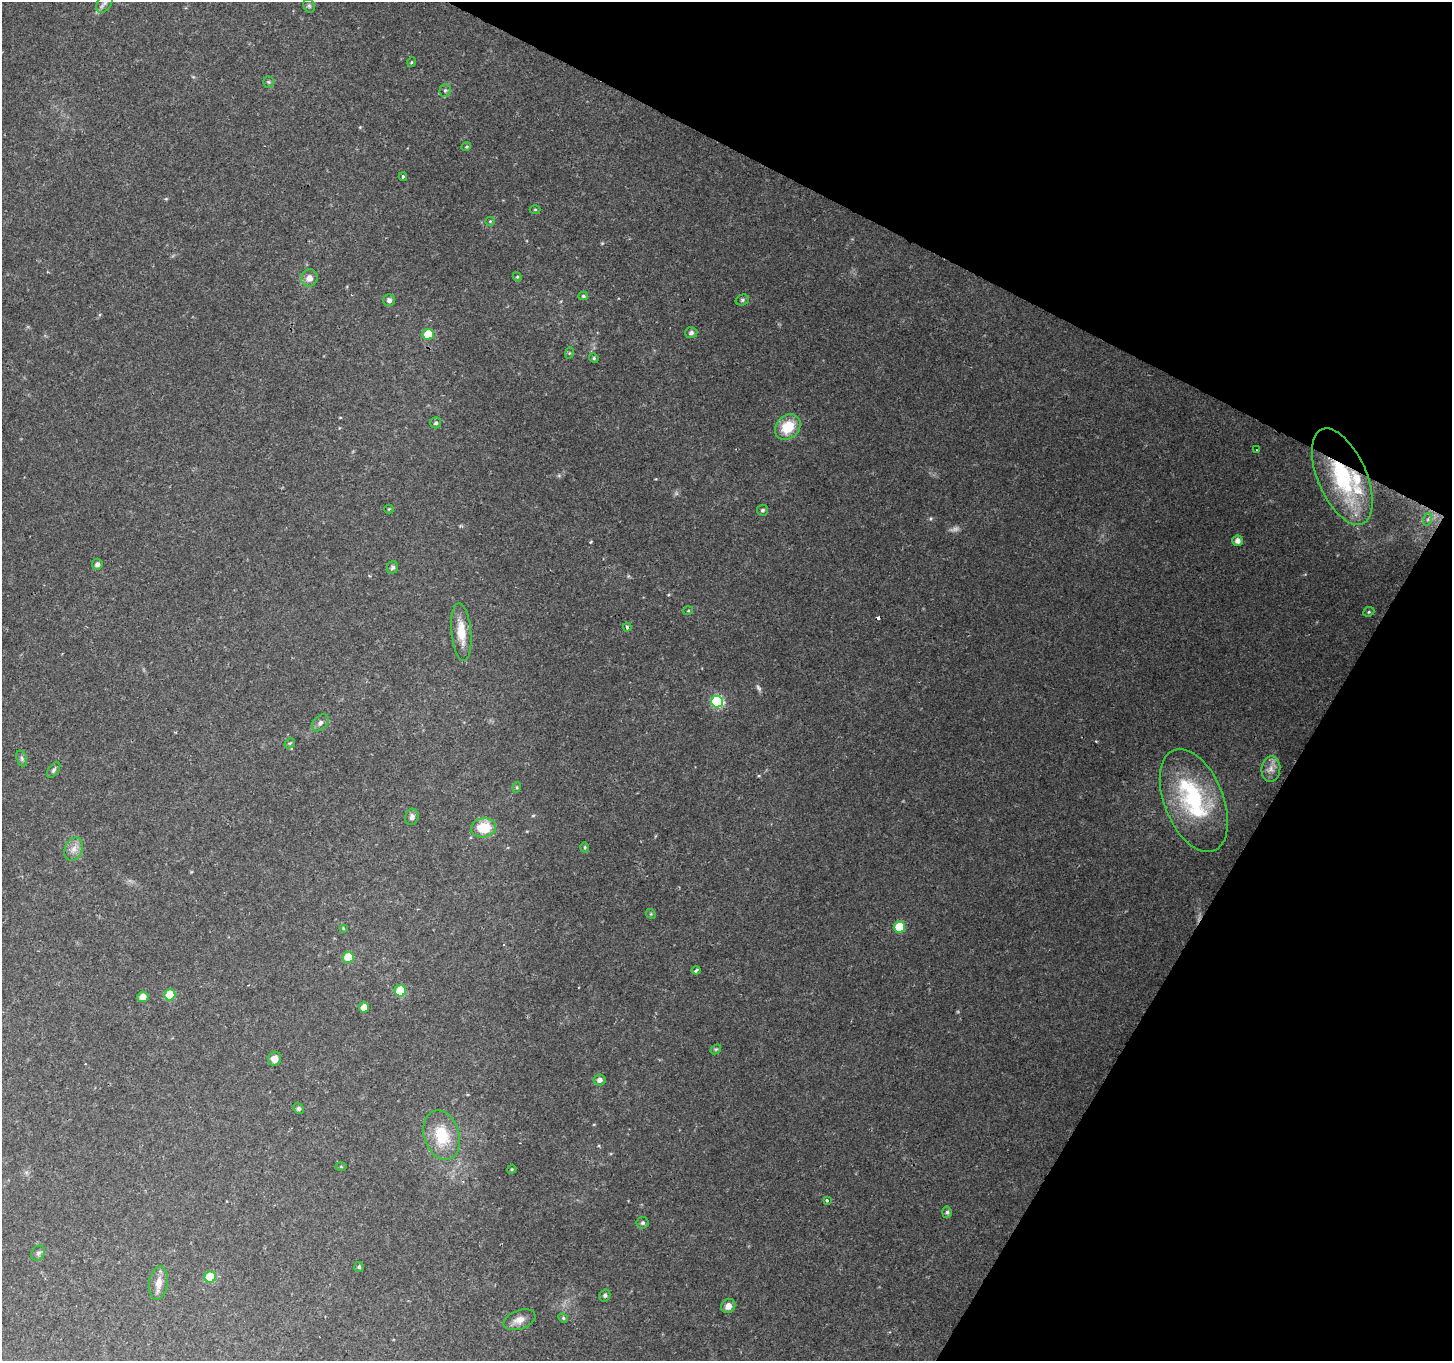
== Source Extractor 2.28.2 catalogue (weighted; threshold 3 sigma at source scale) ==
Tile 8 of 4 x 4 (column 4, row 2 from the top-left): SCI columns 4349-5798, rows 2915-4273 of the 5806 x 5894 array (HDU 1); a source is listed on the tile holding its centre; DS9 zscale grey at full resolution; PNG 1454 x 1363 px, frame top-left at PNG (2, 2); each listed source drawn as its Kron ellipse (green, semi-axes under 4 px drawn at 4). Shown black and unused: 24% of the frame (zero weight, under 2 of 3 exposures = <1% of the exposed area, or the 3 px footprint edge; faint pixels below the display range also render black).
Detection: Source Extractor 2.28.2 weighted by HDU 2 'WHT'; one run over the whole footprint, this tile lists its part. Background 0.15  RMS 0.0076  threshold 0.034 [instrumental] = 3 sigma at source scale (4.5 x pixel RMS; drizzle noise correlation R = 1.50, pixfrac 1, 0.0396/0.0396 arcsec/px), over >= 5 px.
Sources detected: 78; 2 too faint to see at this stretch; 2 cosmic-ray / hot-pixel residue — neither listed nor drawn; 3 inside a brighter listed object's ellipse — not listed separately; the other 71 listed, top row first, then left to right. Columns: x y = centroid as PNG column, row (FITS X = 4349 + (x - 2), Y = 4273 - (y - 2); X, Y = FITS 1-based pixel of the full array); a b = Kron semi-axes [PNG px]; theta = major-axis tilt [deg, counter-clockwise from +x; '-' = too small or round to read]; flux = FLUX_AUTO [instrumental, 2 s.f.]
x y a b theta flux
105 3 11 7 61 3
309 6 7 5 -68 1.5
412 62 5 3 - 0.72
268 82 5 5 - 1.1
445 90 6 5 - 1.5
466 147 5 3 - 0.75
403 177 4 3 - 1.1
535 209 5 3 - 0.75
490 221 4 4 - 0.73
517 277 4 4 - 0.93
309 278 9 8 - 5.6
583 296 5 4 - 1.2
389 300 6 6 - 2
742 300 7 5 16 1.5
691 333 6 5 - 2
428 334 5 5 - 26
569 353 6 3 71 0.87
594 358 5 4 - 0.92
436 423 5 5 - 1.6
788 427 14 11 44 21
1256 450 3 2 - 0.49
1342 477 51 24 -66 83
389 509 4 4 - 0.6
763 510 6 5 - 1.5
1428 519 6 4 72 1.5
1238 541 5 5 - 4.3
97 564 5 5 - 2.7
392 567 6 5 - 1.7
688 611 5 3 - 0.67
1369 612 6 4 23 1.1
627 627 4 3 - 1.5
461 632 29 10 -85 14
717 702 6 6 - 82
320 723 10 6 45 3
290 743 6 4 42 1.1
22 758 8 5 -71 1.7
1271 769 13 9 84 5.2
53 770 9 5 53 1.7
517 787 5 3 - 0.76
1194 800 54 29 -68 79
412 817 8 6 77 2.6
483 828 12 9 11 21
585 847 5 4 - 0.95
74 849 12 8 66 5.4
651 914 5 4 - 0.88
899 927 5 5 - 33
343 928 3 3 - 0.57
348 957 5 5 - 20
696 970 4 3 - 2.1
400 991 6 5 - 34
170 995 5 5 - 30
143 997 5 5 - 6.6
364 1007 5 5 - 7.4
716 1049 6 4 41 1
274 1059 7 6 - 5.4
600 1080 6 5 - 3.4
298 1109 5 5 - 1.6
442 1135 25 17 -73 27
341 1167 5 3 - 0.67
512 1169 4 3 - 0.73
827 1200 3 3 - 3
947 1212 5 5 - 1.6
643 1223 6 5 - 1.6
38 1253 8 6 53 1.9
359 1267 5 5 - 1.3
210 1277 6 5 - 35
158 1283 17 9 81 7.2
605 1295 6 5 - 1.4
728 1306 7 6 - 4.9
563 1318 5 4 - 1
519 1320 16 9 20 6.8
Overlapping masked pixels (flux is a lower limit): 1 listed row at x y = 1342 477
Isophote crosses this tile's border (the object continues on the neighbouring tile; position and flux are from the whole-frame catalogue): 1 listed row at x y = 105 3